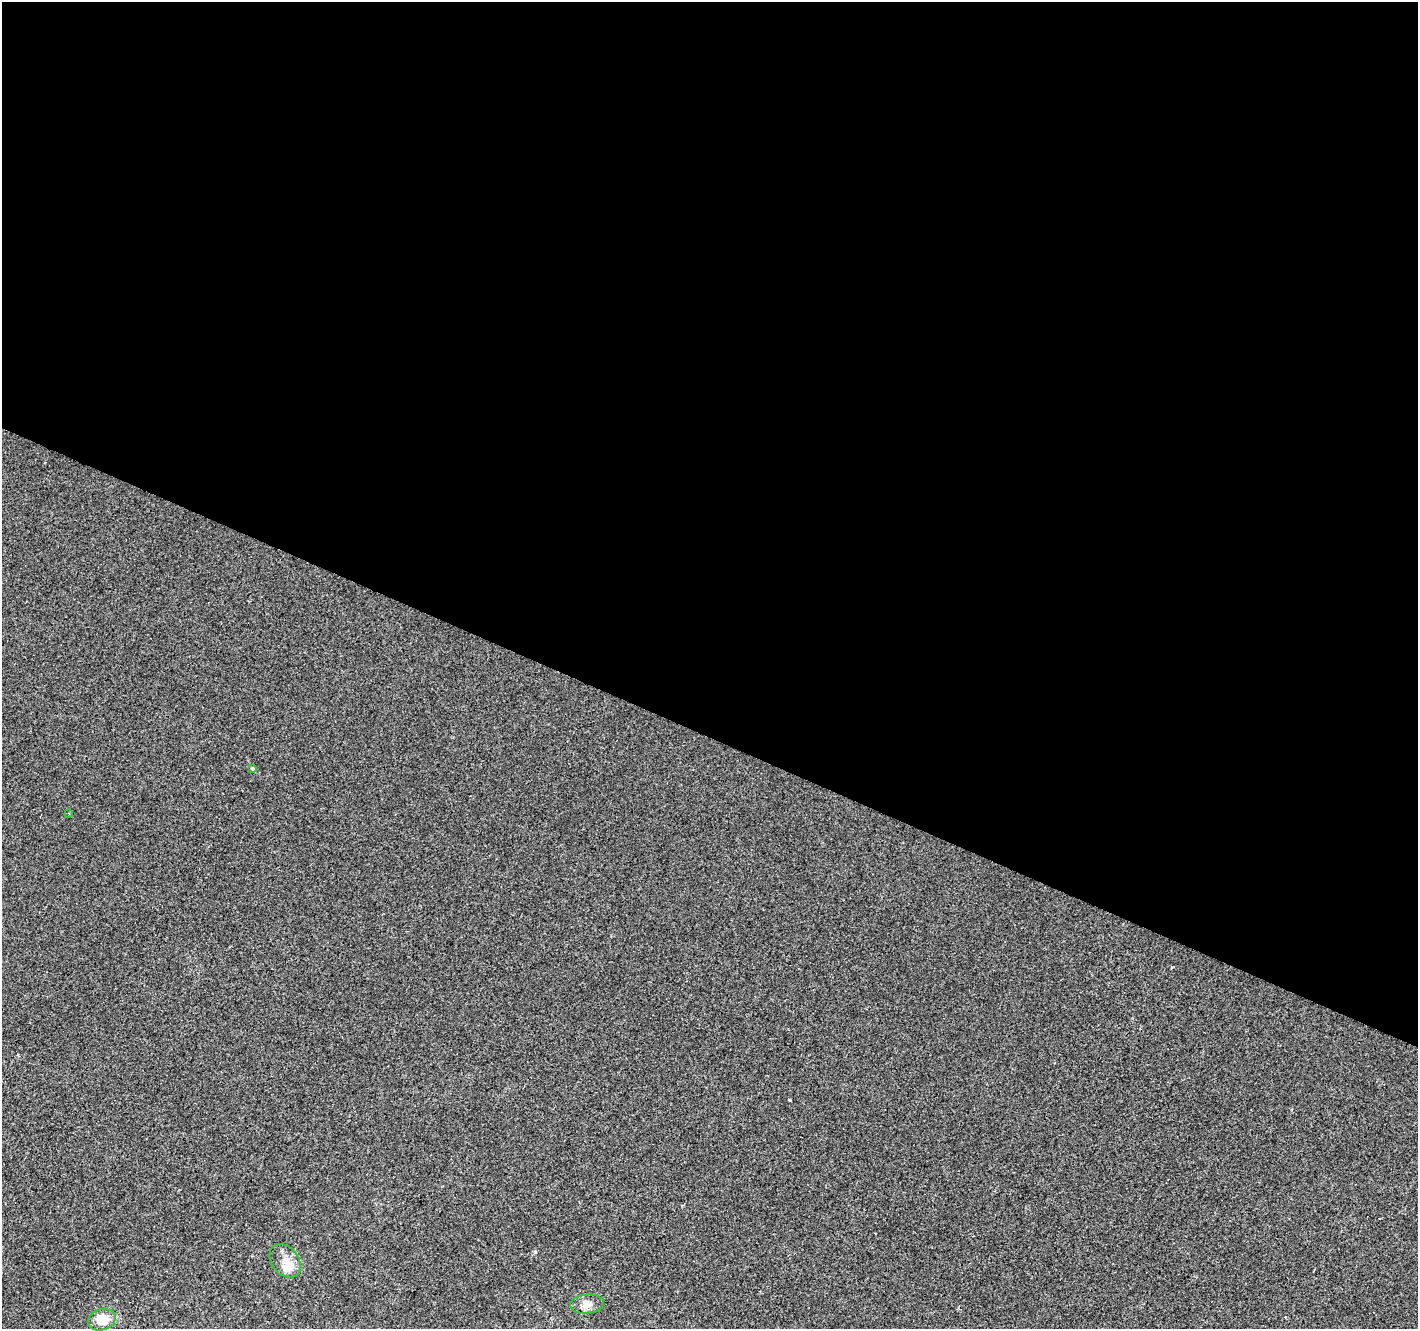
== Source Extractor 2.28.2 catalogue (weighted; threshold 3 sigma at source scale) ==
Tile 3 of 4 x 4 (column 3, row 1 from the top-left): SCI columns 2837-4252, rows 4251-5577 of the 5667 x 5782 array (HDU 1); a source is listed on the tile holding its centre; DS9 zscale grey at full resolution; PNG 1420 x 1331 px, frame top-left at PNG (2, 2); each listed source drawn as its Kron ellipse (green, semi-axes under 4 px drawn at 4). Shown black and unused: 55% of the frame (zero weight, under 2 of 3 exposures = <1% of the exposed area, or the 3 px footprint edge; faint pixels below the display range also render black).
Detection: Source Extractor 2.28.2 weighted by HDU 2 'WHT'; one run over the whole footprint, this tile lists its part. Background -6.41e-04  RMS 0.0041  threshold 0.0186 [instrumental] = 3 sigma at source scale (4.5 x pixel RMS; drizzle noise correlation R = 1.50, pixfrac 1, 0.0396/0.0396 arcsec/px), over >= 5 px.
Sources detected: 8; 1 inside a brighter object's white glare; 1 cosmic-ray / hot-pixel residue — neither listed nor drawn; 1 inside a brighter listed object's ellipse — not listed separately; the other 5 listed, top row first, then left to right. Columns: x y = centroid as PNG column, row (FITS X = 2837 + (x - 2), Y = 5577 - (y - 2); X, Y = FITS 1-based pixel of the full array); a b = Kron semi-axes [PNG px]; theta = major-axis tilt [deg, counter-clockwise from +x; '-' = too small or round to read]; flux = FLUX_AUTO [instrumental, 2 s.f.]
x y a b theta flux
252 769 3 3 - 1.6
69 813 3 3 - 0.4
285 1261 18 13 -52 4.7
587 1304 17 9 5 2.8
102 1320 14 10 15 7